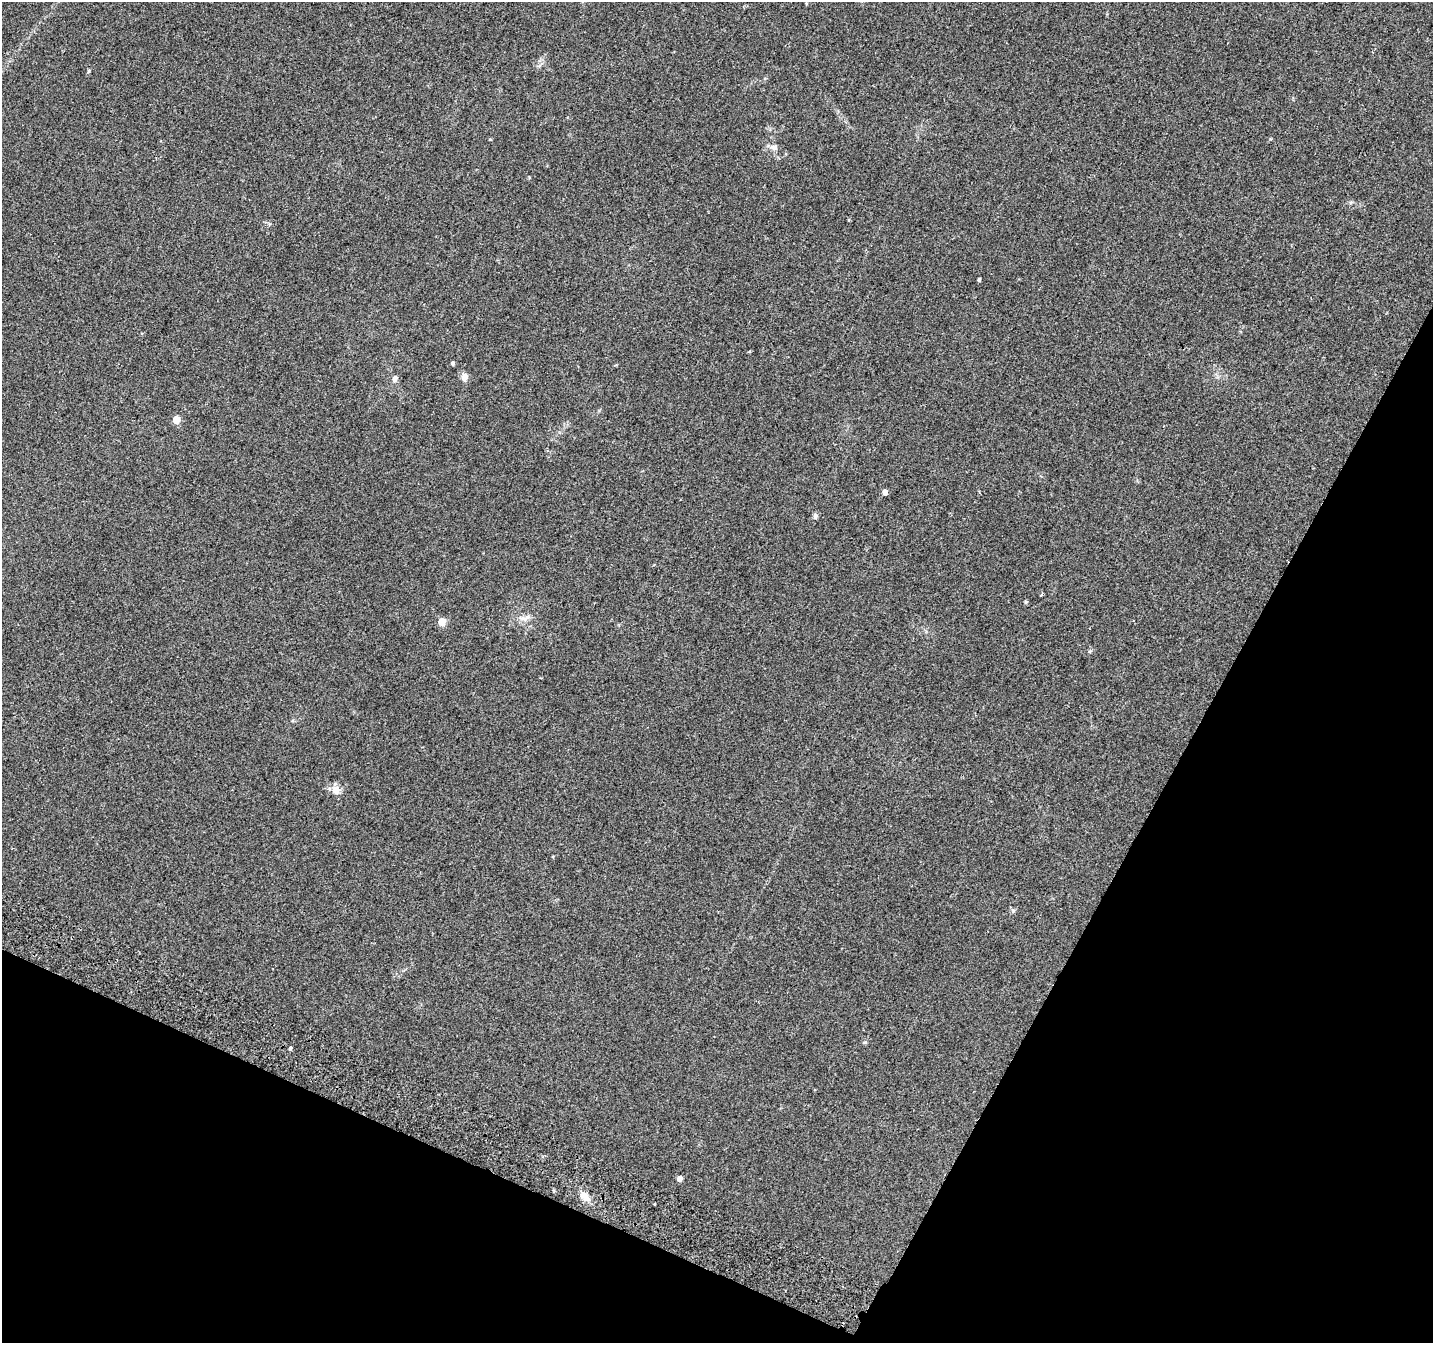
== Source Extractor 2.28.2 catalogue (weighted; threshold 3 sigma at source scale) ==
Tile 15 of 4 x 4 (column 3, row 4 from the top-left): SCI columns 2900-4330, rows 321-1661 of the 5790 x 5939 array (HDU 1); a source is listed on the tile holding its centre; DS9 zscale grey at full resolution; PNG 1435 x 1345 px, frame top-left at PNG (2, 2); no overlay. Shown black and unused: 25% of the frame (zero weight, under 2 of 3 exposures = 3% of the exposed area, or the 3 px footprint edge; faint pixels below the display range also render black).
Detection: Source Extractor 2.28.2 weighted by HDU 2 'WHT'; one run over the whole footprint, this tile lists its part. Background 0.0882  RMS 0.0083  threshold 0.0372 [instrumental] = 3 sigma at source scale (4.5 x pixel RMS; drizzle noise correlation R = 1.50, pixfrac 1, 0.0396/0.0396 arcsec/px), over >= 5 px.
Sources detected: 20; all 20 listed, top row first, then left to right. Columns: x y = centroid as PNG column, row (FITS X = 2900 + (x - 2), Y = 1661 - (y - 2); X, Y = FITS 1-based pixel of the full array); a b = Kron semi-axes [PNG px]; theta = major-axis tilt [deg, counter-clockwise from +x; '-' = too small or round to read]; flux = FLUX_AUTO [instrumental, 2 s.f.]
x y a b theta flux
89 71 5 4 - 0.99
490 139 4 3 - 0.57
774 147 10 8 -3 3.8
979 280 3 3 - 1.1
452 363 4 4 - 1.7
464 377 9 7 85 4.4
395 378 7 6 - 3.2
176 420 5 5 - 14
885 492 4 4 - 5.3
815 516 8 5 90 1.9
1041 595 4 2 - 0.93
1026 602 5 4 - 0.96
527 617 17 5 41 3.8
442 622 5 5 - 17
336 790 12 10 -52 6.5
865 1042 6 4 18 0.91
290 1049 4 3 - 4
679 1178 5 5 - 4.7
584 1196 14 9 -59 6.8
654 1204 3 3 - 3.7